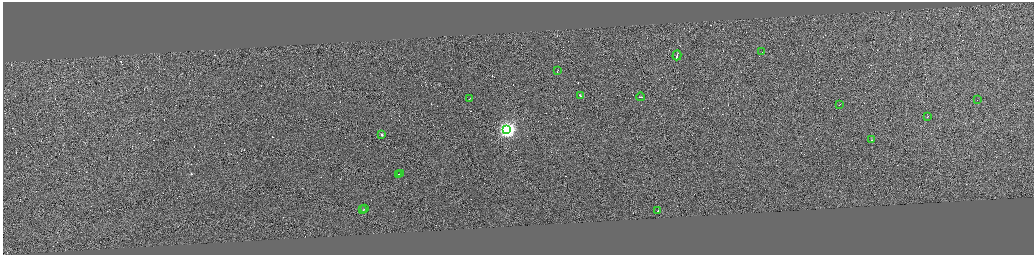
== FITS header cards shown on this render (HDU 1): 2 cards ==
NAXIS1  =                 4125
NAXIS2  =                 1010

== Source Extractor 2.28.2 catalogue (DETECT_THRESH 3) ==
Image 4125 x 1010 px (HDU 1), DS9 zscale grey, zoomed out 1/4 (1 PNG px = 4 x 4 image px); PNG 1036 x 257 px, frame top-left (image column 3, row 1008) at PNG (3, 2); each listed source drawn as its Kron ellipse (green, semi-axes under 4 px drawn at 4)
Background 0.165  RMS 3.9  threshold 11.6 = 3 sigma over >= 5 px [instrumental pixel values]
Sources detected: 330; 313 cannot appear on this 1/4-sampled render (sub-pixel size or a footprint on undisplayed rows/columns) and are neither listed nor drawn; the other 17 listed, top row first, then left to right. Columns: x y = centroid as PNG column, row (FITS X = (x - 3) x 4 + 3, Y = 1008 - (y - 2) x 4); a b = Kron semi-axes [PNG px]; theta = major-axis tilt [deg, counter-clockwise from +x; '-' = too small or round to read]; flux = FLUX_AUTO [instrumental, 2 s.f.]
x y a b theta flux
762 51 3 1 - 22000
677 55 5 1 - 220000
557 70 3 1 - 29000
580 95 4 1 - 33000
641 96 4 1 - 45000
470 98 2 1 - 6600
977 99 2 1 - 9200
840 104 2 1 - 22000
928 116 2 1 - 13000
507 129 4 4 - 820000
382 134 2 1 - 18000
872 139 2 1 - 3900
401 173 3 1 - 22000
399 174 2 1 - 12000
365 208 3 1 - 31000
363 209 2 1 - 22000
658 210 2 1 - 55000
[313 sub-pixel or undisplayed-footprint detections neither listed nor drawn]